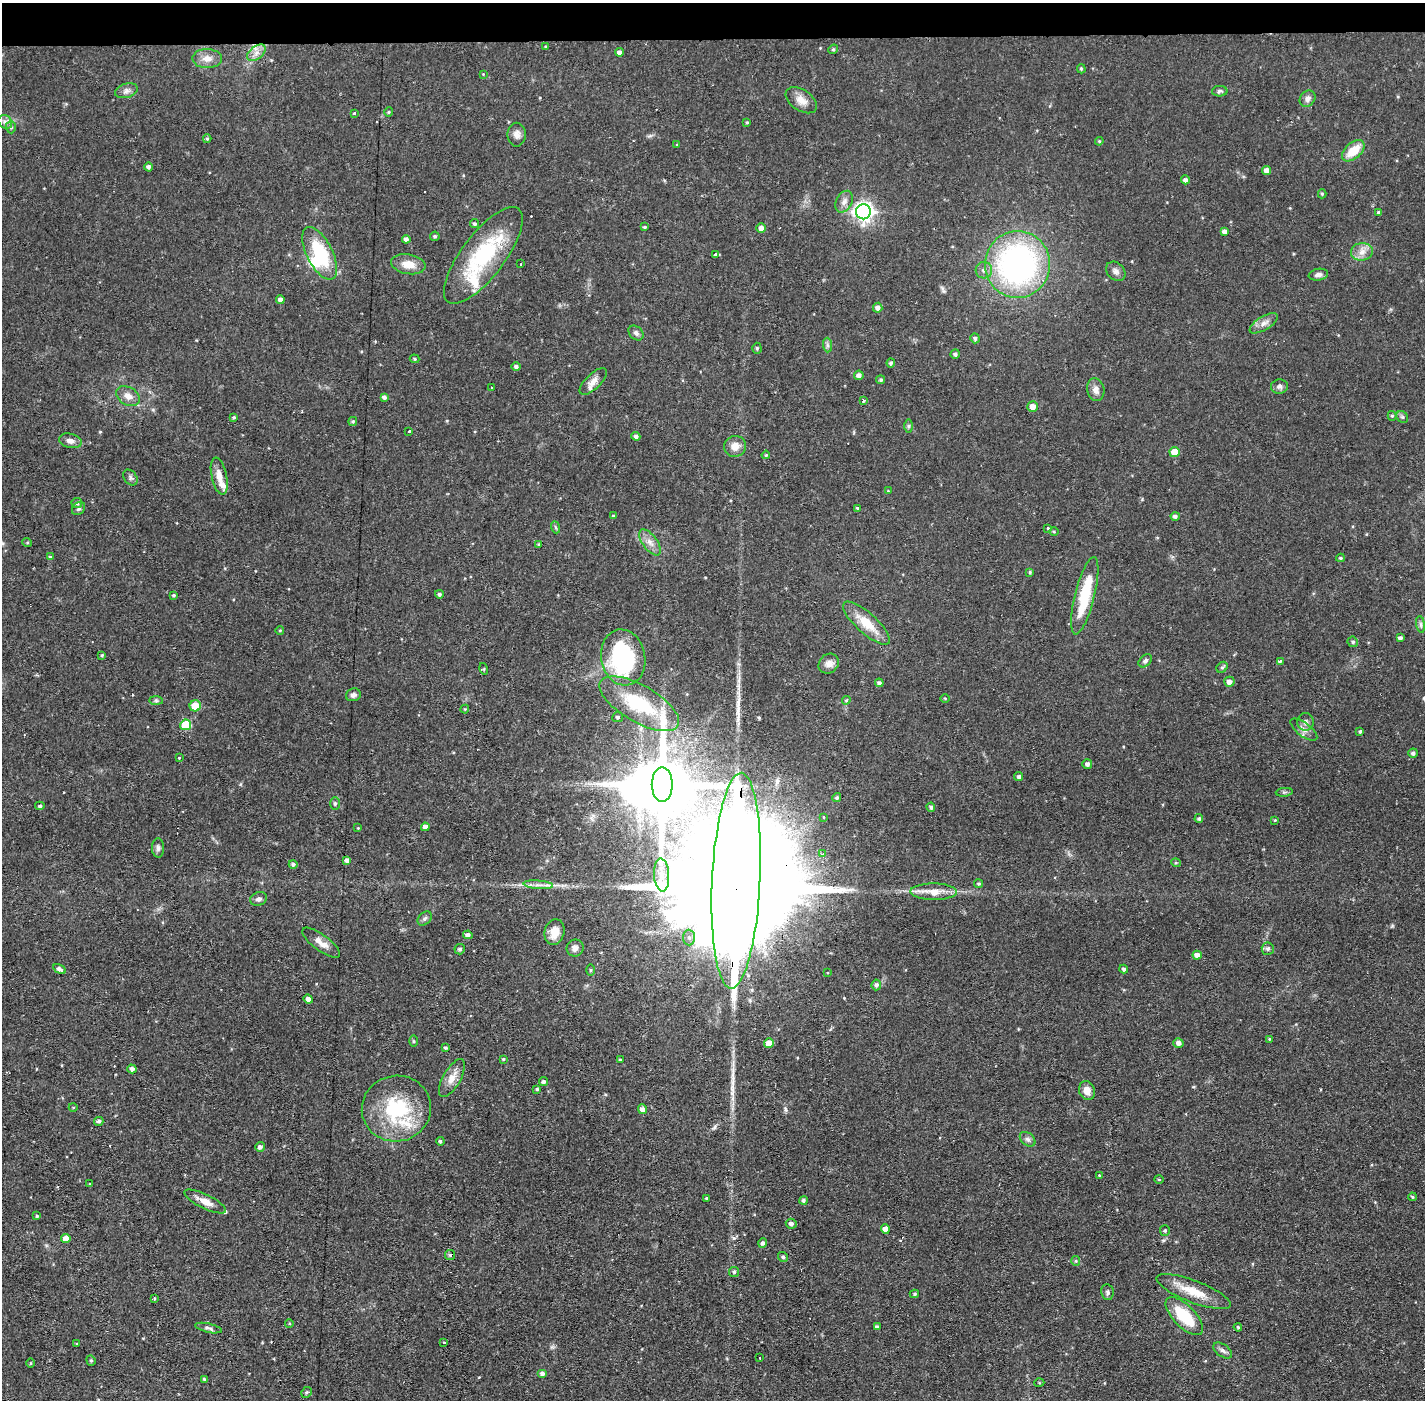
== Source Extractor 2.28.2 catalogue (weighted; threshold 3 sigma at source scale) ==
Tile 2 of 3 x 3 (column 2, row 1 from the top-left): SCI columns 1423-2845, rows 2848-4245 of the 4267 x 4298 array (HDU 1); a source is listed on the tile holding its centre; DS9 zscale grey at full resolution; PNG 1427 x 1402 px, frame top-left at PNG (2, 3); each listed source drawn as its Kron ellipse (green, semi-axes under 4 px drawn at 4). Shown black and unused: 3% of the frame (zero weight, under 2 of 3 exposures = <1% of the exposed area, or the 3 px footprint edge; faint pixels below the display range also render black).
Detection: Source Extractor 2.28.2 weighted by HDU 2 'WHT'; one run over the whole footprint, this tile lists its part. Background 0.0564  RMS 0.006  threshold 0.0269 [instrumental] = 3 sigma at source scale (4.5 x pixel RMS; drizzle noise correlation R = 1.50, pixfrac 1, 0.05/0.05 arcsec/px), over >= 5 px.
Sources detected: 231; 3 inside a brighter object's white glare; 3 cosmic-ray / hot-pixel residue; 1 long thin detection or spike segment (spike, bleed or trail) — neither listed nor drawn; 6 inside a brighter listed object's ellipse — not listed separately; the other 218 listed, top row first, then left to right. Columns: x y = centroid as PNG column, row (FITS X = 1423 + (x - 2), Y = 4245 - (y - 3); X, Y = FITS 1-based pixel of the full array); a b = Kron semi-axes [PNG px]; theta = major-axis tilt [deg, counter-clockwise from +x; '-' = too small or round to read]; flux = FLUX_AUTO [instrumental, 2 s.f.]
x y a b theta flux
546 47 4 3 - 0.71
833 49 5 4 - 0.87
619 52 4 4 - 2.1
256 53 11 6 38 3.7
207 59 15 9 0 5.2
1081 69 5 4 - 0.78
483 74 3 3 - 0.42
126 91 11 7 17 2.6
1220 91 7 5 -1 1.5
1307 99 9 7 52 2.7
801 100 17 10 -33 5.9
389 112 4 4 - 0.69
354 113 3 3 - 1.2
5 122 7 6 - 2.1
747 122 4 3 - 0.67
11 127 6 5 - 1.2
517 135 12 9 -90 3.7
207 139 4 3 - 0.84
1099 141 4 4 - 0.66
677 145 4 3 - 0.55
1353 151 13 8 41 13
148 167 4 4 - 1.6
1266 170 4 4 - 3.1
1185 180 4 4 - 2
1322 194 4 4 - 0.75
844 202 11 8 61 3.3
863 212 7 7 - 290
1379 212 3 3 - 2.1
474 224 4 4 - 1.3
645 227 4 3 - 0.65
761 228 5 4 - 3.4
1224 232 4 4 - 2.1
435 236 5 4 - 0.99
406 239 4 4 - 2.1
1362 252 11 8 7 4.5
320 253 29 13 -63 37
483 255 58 21 53 55
715 255 3 3 - 2.3
408 264 17 10 -9 7.9
521 264 2 2 - 0.53
1017 264 33 32 - 170
984 270 8 8 - 2.9
1116 271 11 8 -44 2.8
1318 275 10 6 9 2.3
280 300 4 4 - 2.9
878 308 5 4 - 2.7
1264 323 16 7 31 3.9
636 333 8 6 -44 1.7
975 338 5 5 - 1.5
827 345 7 4 -89 1.3
757 348 5 4 - 0.99
955 354 5 4 - 1.4
414 359 5 4 - 0.79
891 363 4 4 - 1.2
516 367 4 4 - 1.5
859 375 5 4 - 2.5
881 380 4 4 - 1
593 381 17 7 44 4.8
1279 386 8 7 - 2.1
491 388 3 2 - 0.77
1096 390 11 8 -78 3.9
128 396 13 9 -31 4.6
384 397 4 4 - 1.8
863 401 3 3 - 2.6
1033 406 5 5 - 4.9
1392 416 5 4 - 0.84
234 417 3 3 - 0.87
1402 417 6 5 - 1.1
353 421 4 4 - 0.87
908 426 7 4 89 1.1
409 431 3 3 - 6.1
636 436 4 4 - 1.7
70 441 11 7 -13 3.1
735 446 11 10 - 5.3
1174 452 5 5 - 9
766 455 4 3 - 0.63
219 476 19 7 -78 6.7
130 478 9 6 -53 1.7
888 491 4 4 - 0.5
77 503 5 5 - 1.4
79 508 7 5 46 1.4
857 508 3 3 - 1.2
613 516 4 3 - 0.68
1175 516 4 4 - 1.6
555 527 6 4 -70 0.83
1048 528 4 3 - 0.7
1054 531 4 3 - 0.59
27 542 5 3 - 0.6
650 542 15 7 -53 4.4
538 544 4 3 - 0.64
50 557 4 4 - 0.73
1340 558 4 3 - 0.72
1030 572 4 4 - 0.8
439 594 4 4 - 1.3
173 595 3 3 - 0.88
1085 596 40 10 76 29
866 623 30 10 -42 14
1421 624 8 4 -81 1.4
280 630 4 3 - 0.5
1400 638 4 3 - 1.6
1353 642 5 5 - 1.1
102 655 4 4 - 0.75
623 657 28 22 -79 76
1145 661 8 5 44 1.5
1280 661 3 3 - 0.99
829 664 11 9 43 3.7
1222 667 6 5 - 0.94
484 669 6 4 -74 0.62
1229 682 5 5 - 3.2
879 683 4 4 - 1.6
353 695 7 6 - 2
945 698 4 3 - 0.52
846 700 4 4 - 0.85
156 701 7 4 -1 1.1
639 704 45 18 -30 43
195 706 6 5 - 11
465 709 4 4 - 0.63
618 717 5 5 - 1.1
1305 722 9 8 - 2.4
186 725 5 5 - 23
1304 730 16 6 -37 3.6
1360 731 3 3 - 0.82
1413 753 5 4 - 1.7
179 758 3 3 - 2.2
1087 764 5 4 - 2
1019 777 4 4 - 1.4
662 785 17 10 90 5000
1284 792 8 3 5 0.96
837 797 4 4 - 1.1
335 803 6 5 - 1.3
40 806 5 4 - 0.96
931 807 4 4 - 1.5
824 817 3 2 - 0.77
1199 819 4 4 - 1.1
1275 820 4 3 - 0.47
425 827 4 4 - 2.5
358 828 3 3 - 0.43
158 848 10 6 -89 1.9
823 854 4 4 - 1.3
347 860 4 4 - 2.7
1176 863 5 3 - 0.56
293 864 4 4 - 1.4
662 875 16 7 -86 6
736 881 108 24 87 54000
978 884 4 4 - 0.81
538 885 14 4 -4 3.5
934 892 23 8 -1 9.8
259 899 8 6 22 2
425 918 8 5 46 1.5
554 932 13 9 75 8.2
468 935 4 4 - 1.9
689 937 8 6 -87 2
321 943 23 8 -37 5.4
575 948 8 8 - 2.7
460 949 5 5 - 1.4
1268 949 6 6 - 1.7
1197 955 4 4 - 3.3
60 969 6 4 -30 2.3
1124 969 4 4 - 1.3
590 970 6 4 90 0.66
828 972 3 2 - 0.56
876 985 5 5 - 1.7
308 999 4 4 - 2.2
1269 1039 4 3 - 0.55
413 1041 5 3 - 0.65
769 1043 5 5 - 5.6
1178 1043 5 4 - 2.7
445 1048 3 3 - 0.92
503 1059 4 3 - 0.62
620 1060 3 3 - 0.91
132 1069 4 4 - 2.2
452 1078 21 8 60 6.3
544 1082 4 4 - 1.4
537 1089 4 4 - 0.97
1087 1091 10 7 -70 4.8
73 1107 4 3 - 0.45
396 1109 35 33 15 48
642 1109 5 4 - 3.2
99 1121 4 4 - 1.5
1028 1139 9 6 -40 1.9
440 1141 4 4 - 1.1
260 1147 5 4 - 2
1099 1176 3 2 - 0.67
1159 1179 5 3 - 0.6
90 1184 3 3 - 0.62
1412 1197 4 3 - 0.79
706 1198 3 3 - 0.55
804 1200 4 4 - 1.4
205 1201 23 7 -26 6.7
37 1216 4 4 - 0.67
791 1224 5 5 - 1.8
885 1229 5 4 - 3.5
1165 1231 5 5 - 1
66 1239 5 4 - 5.5
763 1243 5 4 - 1.6
450 1255 5 5 - 1.2
783 1257 5 4 - 1.2
1076 1261 5 4 - 0.72
734 1272 5 5 - 1.1
1107 1292 8 6 -80 1.4
1194 1292 39 11 -21 14
914 1294 5 4 - 0.91
154 1299 3 2 - 1.2
1184 1316 24 11 -46 24
289 1323 4 4 - 0.64
877 1327 4 4 - 1.6
1238 1327 4 3 - 0.66
208 1328 13 4 -13 1.8
443 1342 3 3 - 0.96
77 1344 3 3 - 0.54
1223 1350 10 6 -36 2.1
760 1358 3 2 - 0.7
91 1360 5 4 - 0.87
31 1363 5 3 - 0.54
542 1374 5 4 - 1.7
204 1379 4 3 - 0.99
1039 1383 5 3 - 0.49
306 1392 6 5 - 1
Overlapping masked pixels (flux is a lower limit): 1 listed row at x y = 736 881